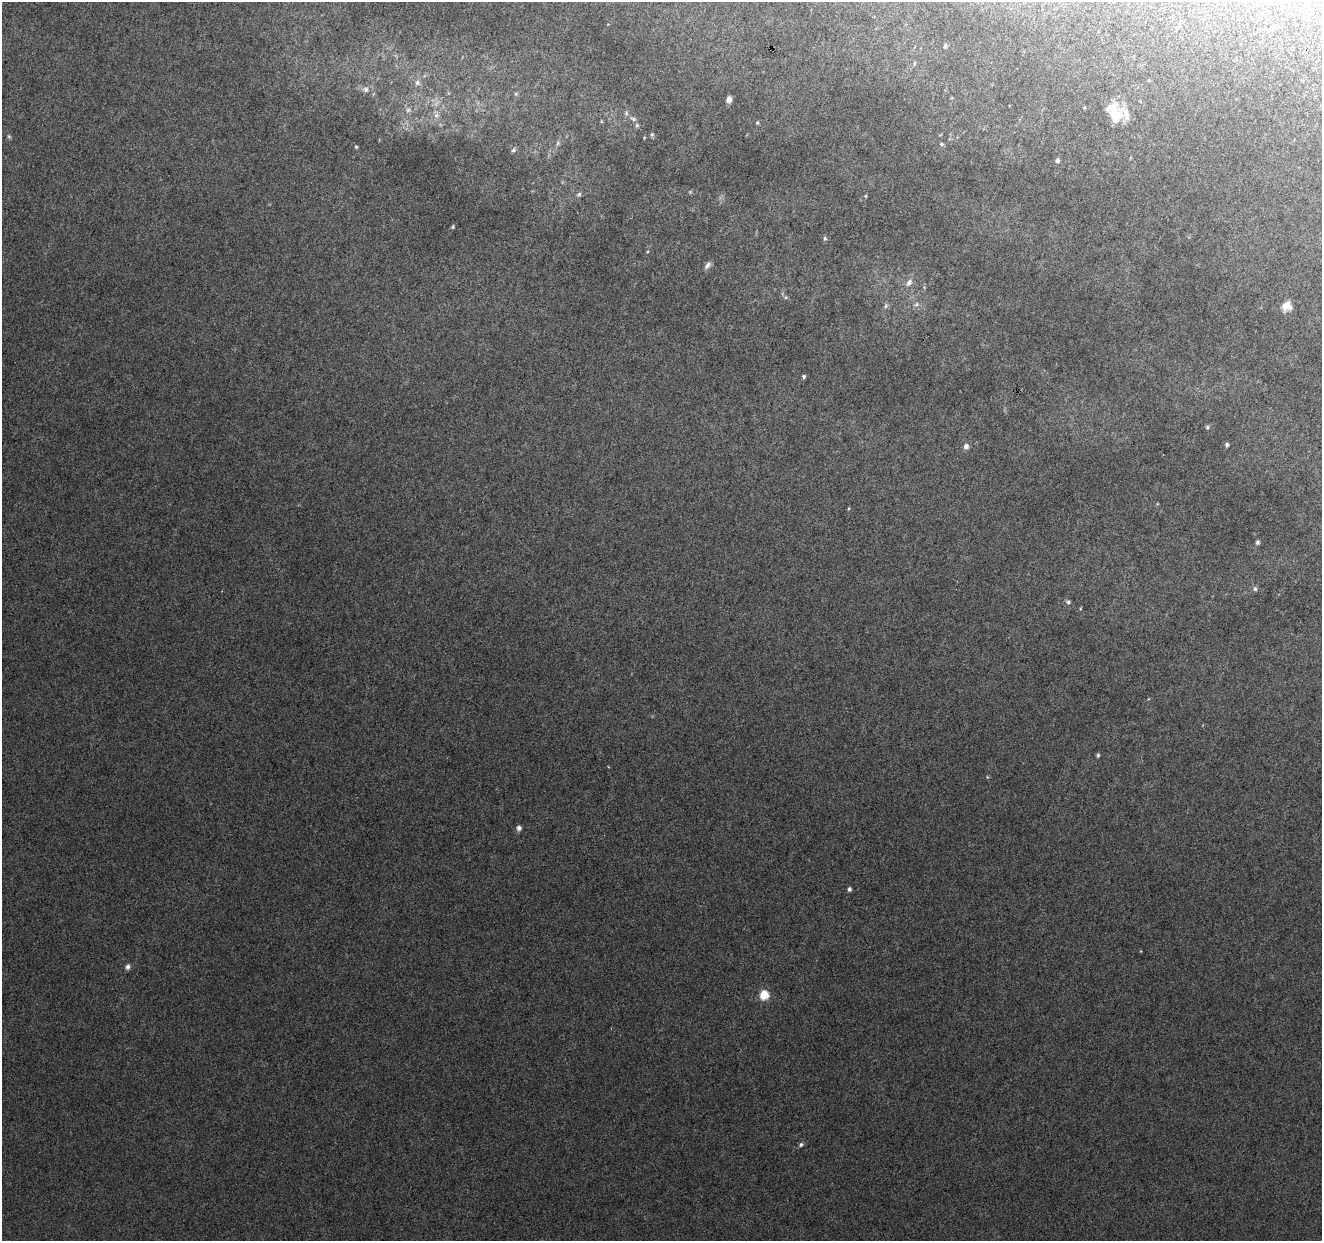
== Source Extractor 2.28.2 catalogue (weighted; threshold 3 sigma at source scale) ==
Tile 10 of 4 x 4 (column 2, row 3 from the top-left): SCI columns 1321-2640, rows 1457-2695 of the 5286 x 5453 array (HDU 1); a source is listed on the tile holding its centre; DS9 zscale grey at full resolution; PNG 1324 x 1243 px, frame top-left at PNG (2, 2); no overlay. Shown black and unused: <1% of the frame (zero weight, under 4 of 8 exposures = <1% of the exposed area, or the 3 px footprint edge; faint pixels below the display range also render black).
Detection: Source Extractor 2.28.2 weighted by HDU 2 'WHT'; one run over the whole footprint, this tile lists its part. Background 0.002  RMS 0.0013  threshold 0.00551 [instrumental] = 3 sigma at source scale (4.09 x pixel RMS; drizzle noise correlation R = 1.36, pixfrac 0.8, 0.0396/0.0396 arcsec/px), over >= 5 px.
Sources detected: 51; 2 too faint to see at this stretch — not listed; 3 inside a brighter listed object's ellipse — not listed separately; the other 46 listed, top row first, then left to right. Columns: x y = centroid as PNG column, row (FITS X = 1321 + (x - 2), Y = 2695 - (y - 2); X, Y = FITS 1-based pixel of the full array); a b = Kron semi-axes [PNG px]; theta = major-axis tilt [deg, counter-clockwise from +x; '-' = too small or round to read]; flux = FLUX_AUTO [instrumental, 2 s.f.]
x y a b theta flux
1271 28 7 6 - 0.32
945 46 7 5 78 0.27
914 63 6 3 82 0.16
417 83 8 7 - 0.55
365 89 8 8 - 0.61
516 94 6 5 - 0.21
729 99 6 5 - 0.76
1084 108 4 3 - 0.1
408 110 8 6 1 0.46
626 113 8 4 -82 0.26
436 115 8 8 - 0.62
1117 117 20 13 69 1.9
633 119 9 5 -24 0.33
601 121 5 3 - 0.12
757 123 6 4 88 0.18
637 125 7 5 77 0.24
652 134 6 5 - 0.2
9 136 6 5 - 0.19
644 138 4 3 - 0.1
558 143 7 5 73 0.27
941 144 6 4 -21 0.21
356 147 4 4 - 0.17
514 150 7 5 49 0.28
1057 161 5 5 - 0.38
579 194 7 6 - 0.3
866 196 5 3 - 0.11
453 227 4 4 - 0.17
825 238 6 4 -89 0.22
707 265 11 6 54 0.5
909 282 11 7 55 0.7
916 304 7 6 - 0.34
886 306 7 5 43 0.31
1287 306 11 10 - 1.4
804 376 4 4 - 0.3
1207 427 5 5 - 0.21
1227 445 5 4 - 0.25
966 446 7 6 - 0.55
1257 542 6 5 - 0.31
1255 589 7 6 - 0.29
1068 602 6 6 - 0.33
1098 755 5 4 - 0.22
519 828 6 5 - 0.49
849 889 4 4 - 0.32
128 967 7 6 - 0.41
764 995 5 5 - 7.8
801 1144 6 6 - 0.29